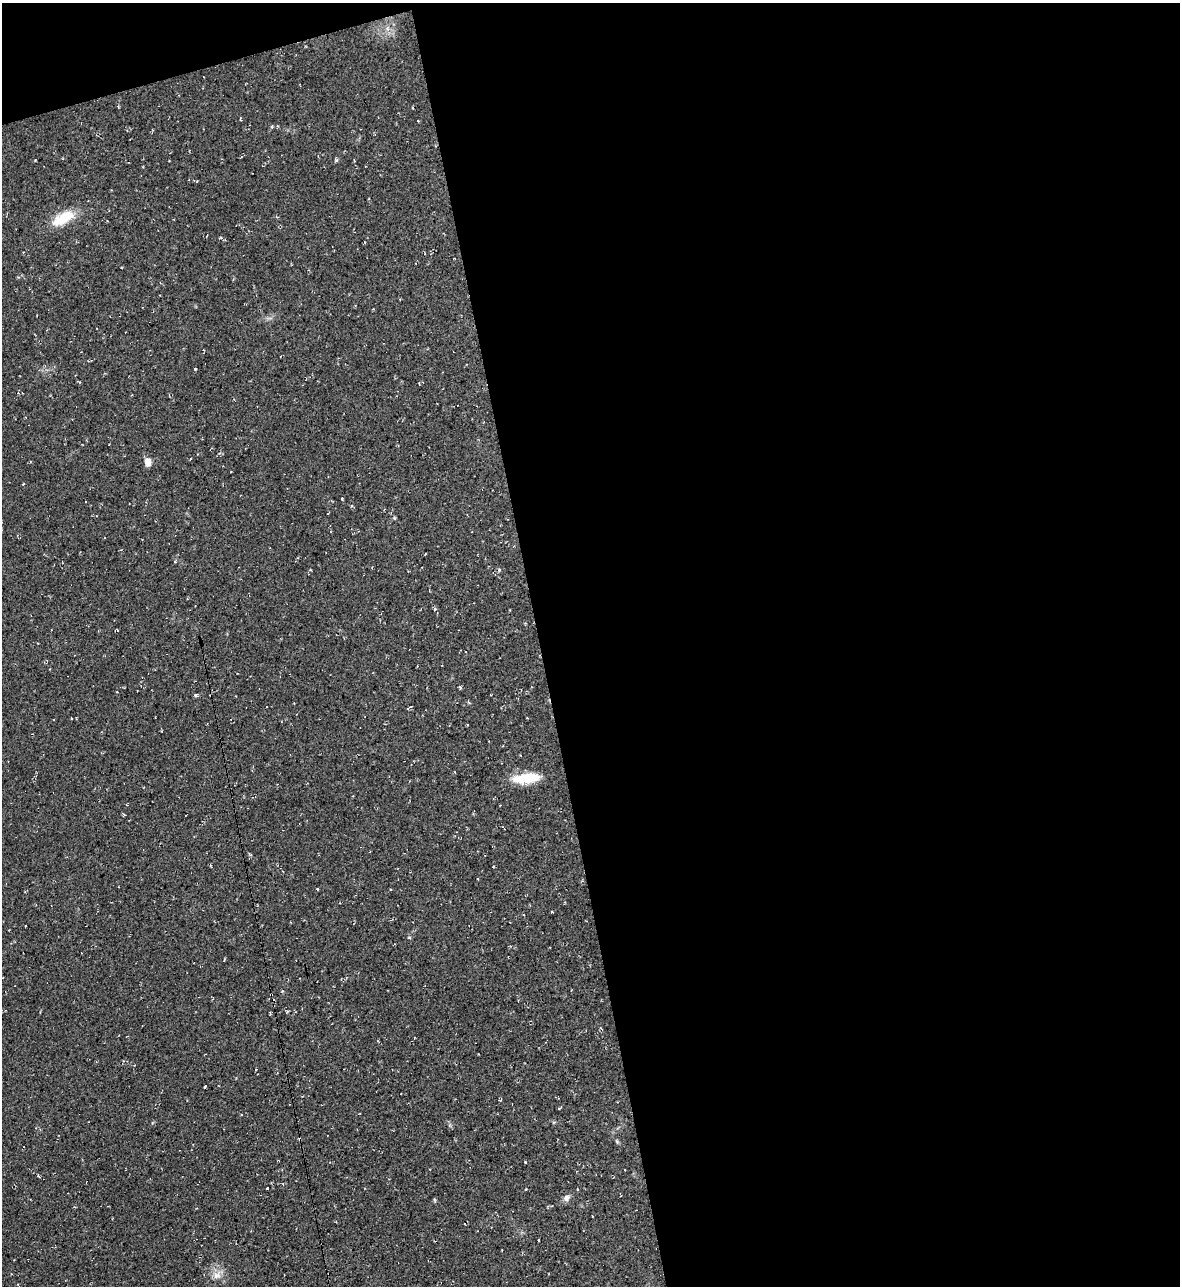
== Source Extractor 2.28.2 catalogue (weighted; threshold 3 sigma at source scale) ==
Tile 4 of 4 x 4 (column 4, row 1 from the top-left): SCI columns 3677-4854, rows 3851-5134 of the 5116 x 5134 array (HDU 1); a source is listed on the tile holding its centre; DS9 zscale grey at full resolution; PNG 1182 x 1288 px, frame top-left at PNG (2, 3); no overlay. Shown black and unused: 56% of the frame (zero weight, under 2 of 3 exposures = <1% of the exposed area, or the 3 px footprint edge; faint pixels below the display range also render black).
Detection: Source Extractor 2.28.2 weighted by HDU 2 'WHT'; one run over the whole footprint, this tile lists its part. Background 0.0389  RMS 0.0094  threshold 0.0424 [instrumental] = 3 sigma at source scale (4.5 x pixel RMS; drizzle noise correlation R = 1.50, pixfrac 1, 0.05/0.05 arcsec/px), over >= 5 px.
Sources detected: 35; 4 cosmic-ray / hot-pixel residue — not listed; the other 31 listed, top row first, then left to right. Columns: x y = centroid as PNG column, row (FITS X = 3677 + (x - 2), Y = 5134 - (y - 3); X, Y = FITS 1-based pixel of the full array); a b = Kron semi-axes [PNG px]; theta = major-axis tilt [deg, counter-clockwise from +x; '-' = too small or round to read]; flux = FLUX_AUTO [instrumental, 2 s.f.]
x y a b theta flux
388 29 7 4 -89 2.5
272 127 4 4 - 1.1
336 160 4 4 - 1.4
63 218 29 12 29 27
400 299 3 2 - 0.76
195 369 3 3 - 0.73
148 462 9 7 87 7
394 518 5 4 - 0.95
499 570 5 3 - 0.94
435 609 5 4 - 1.6
460 687 4 3 - 1.2
117 692 3 2 - 0.54
196 695 5 4 - 1.4
409 708 6 2 35 1.3
526 778 29 9 6 33
317 889 3 3 - 9.6
552 912 4 2 - 0.66
409 937 5 3 - 0.84
205 1086 3 3 - 8.5
560 1108 5 2 - 0.86
554 1122 5 4 - 1.1
525 1162 3 3 - 2
39 1176 7 2 -45 1
267 1188 3 3 - 7.2
526 1189 3 3 - 0.81
577 1189 3 3 - 1.2
566 1198 10 7 37 3.9
548 1207 5 3 - 0.83
592 1216 3 2 - 0.53
539 1240 3 3 - 1.7
217 1276 11 8 -3 6